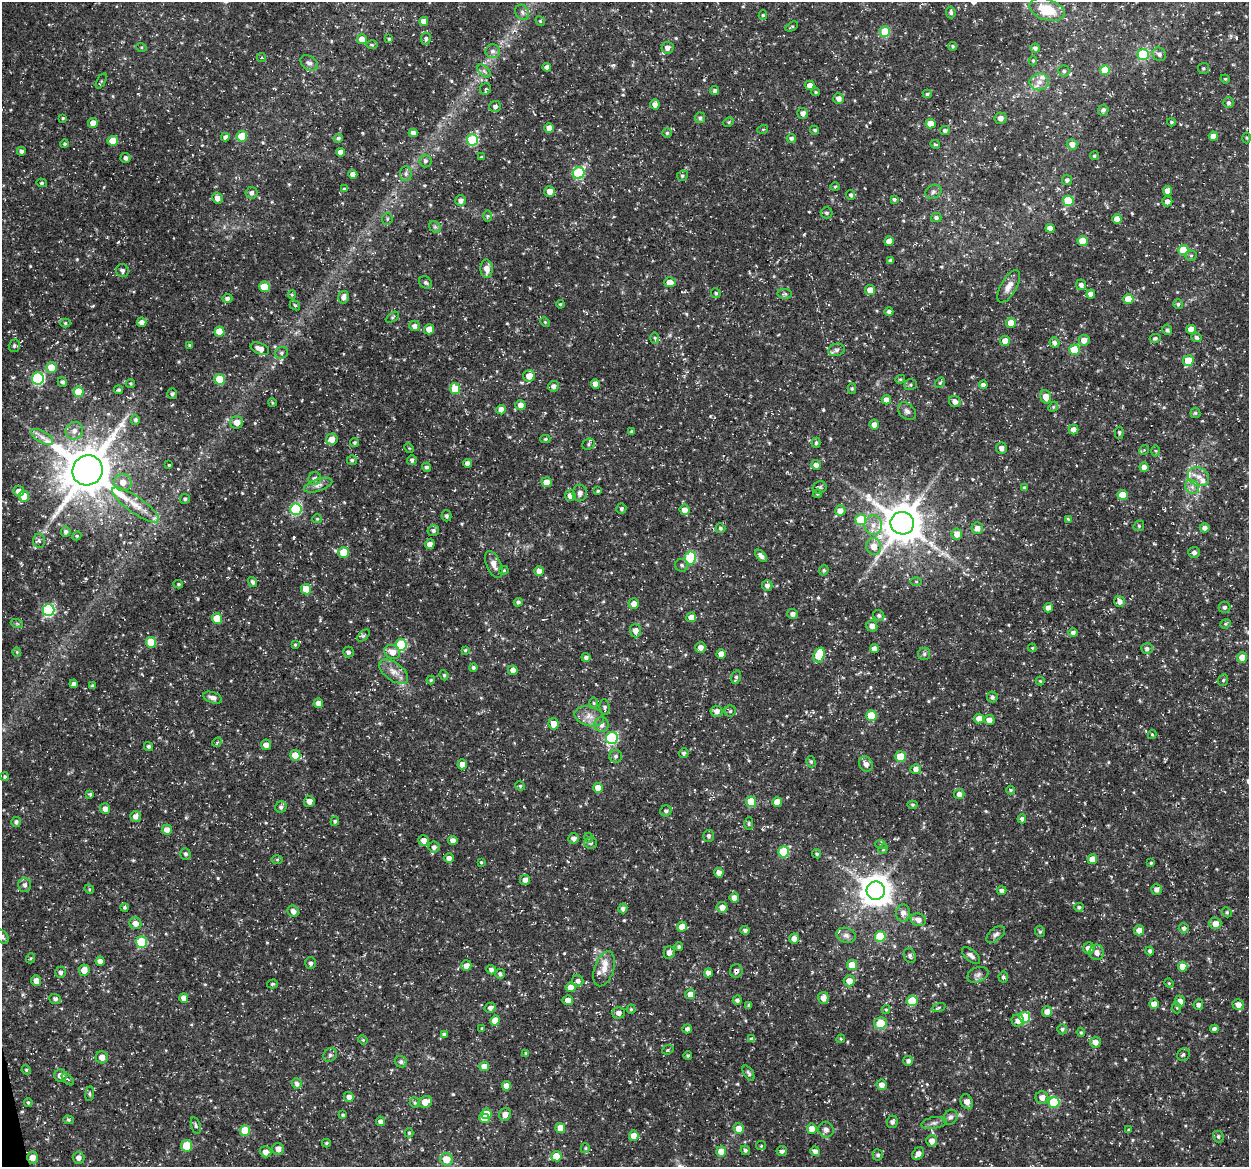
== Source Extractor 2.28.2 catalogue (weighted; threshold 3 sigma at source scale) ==
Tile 7 of 4 x 4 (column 3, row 2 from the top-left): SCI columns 2496-3742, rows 2366-3530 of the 4992 x 4776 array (HDU 1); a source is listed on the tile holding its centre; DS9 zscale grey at full resolution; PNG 1251 x 1169 px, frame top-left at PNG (2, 2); each listed source drawn as its Kron ellipse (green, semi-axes under 4 px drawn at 4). Shown black and unused: <1% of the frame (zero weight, under 3 of 5 exposures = <1% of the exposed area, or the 3 px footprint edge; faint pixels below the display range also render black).
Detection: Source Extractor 2.28.2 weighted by HDU 2 'WHT'; one run over the whole footprint, this tile lists its part. Background 0.0467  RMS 0.0028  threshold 0.0124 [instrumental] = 3 sigma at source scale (4.5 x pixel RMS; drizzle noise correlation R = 1.50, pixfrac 1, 0.0396/0.0396 arcsec/px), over >= 5 px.
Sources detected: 573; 5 inside a brighter listed object's ellipse — not listed separately; of the other 568, all 500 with FLUX_AUTO >= 0.293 (the completeness limit of this list) listed and drawn (68 fainter detections not listed), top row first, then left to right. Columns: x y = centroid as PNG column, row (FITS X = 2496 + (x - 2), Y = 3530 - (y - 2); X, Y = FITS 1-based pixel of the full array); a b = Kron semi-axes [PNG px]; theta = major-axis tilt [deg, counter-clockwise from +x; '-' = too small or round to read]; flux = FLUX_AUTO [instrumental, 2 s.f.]
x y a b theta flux
1047 10 18 10 -19 8.2
522 12 8 6 -60 0.87
951 12 6 4 -83 0.63
763 15 4 4 - 0.4
424 21 4 4 - 2.4
540 21 5 4 - 0.38
792 27 7 4 28 0.37
885 32 5 5 - 10
362 39 5 5 - 2.1
389 39 3 3 - 0.42
426 39 6 5 - 0.7
372 45 6 4 -1 0.35
953 46 4 3 - 0.36
141 47 5 3 - 0.31
667 48 6 6 - 1.4
1035 48 4 4 - 0.92
493 51 7 7 - 0.92
1159 54 7 6 - 0.94
1143 55 5 5 - 19
262 57 4 3 - 0.35
1033 61 4 4 - 0.36
309 63 9 7 -34 1.1
547 67 4 4 - 1.4
1203 68 5 5 - 0.47
1105 70 5 5 - 6.9
484 71 8 4 -45 0.6
1064 71 5 5 - 0.6
1225 79 5 4 - 0.32
101 81 8 3 61 0.39
1039 82 10 8 7 2
810 85 5 5 - 1.9
485 89 6 5 - 0.54
715 91 5 4 - 0.58
816 92 4 3 - 0.39
927 94 4 3 - 0.45
839 99 5 5 - 1.5
1229 103 5 5 - 0.61
655 104 5 4 - 1.3
495 106 6 5 - 0.85
1103 110 5 5 - 0.6
803 113 5 5 - 1.4
63 118 4 4 - 0.32
700 118 5 5 - 0.63
1001 118 6 5 - 1.3
729 122 5 4 - 0.38
1171 122 4 3 - 0.34
93 123 5 4 - 2.2
931 124 5 4 - 3.7
549 128 4 4 - 2.1
763 129 5 3 - 0.33
815 130 4 4 - 0.51
945 131 5 4 - 0.72
413 133 4 4 - 1.6
667 133 5 5 - 0.43
242 136 5 5 - 8.8
1213 136 4 4 - 1.9
225 137 4 4 - 1.1
338 138 4 4 - 0.61
791 138 5 4 - 0.76
1246 138 5 3 - 0.32
472 140 5 5 - 21
113 141 5 5 - 5.1
65 144 4 4 - 0.39
935 144 5 3 - 0.32
1072 144 5 5 - 1.6
21 151 4 4 - 0.69
341 152 4 4 - 1.9
1094 156 4 4 - 0.5
481 157 4 3 - 0.33
126 158 5 5 - 0.71
425 161 6 6 - 0.72
579 173 6 5 - 23
353 174 4 4 - 2
406 174 7 6 - 0.87
682 176 5 5 - 0.5
1067 180 5 5 - 0.77
42 183 5 4 - 0.39
835 187 4 4 - 0.34
344 189 4 4 - 0.37
550 191 5 5 - 2
1168 191 5 4 - 1.9
933 192 8 6 27 0.77
252 193 6 5 - 1
851 195 5 4 - 0.57
217 198 5 5 - 1.6
894 199 4 3 - 0.49
461 201 5 5 - 1.2
1068 201 5 5 - 11
1167 201 5 5 - 1.1
826 213 6 5 - 0.64
487 216 6 4 89 0.43
936 218 5 4 - 0.69
387 219 6 5 - 0.48
1117 219 5 4 - 2.3
435 227 6 5 - 0.52
1050 228 4 4 - 2.4
889 241 5 4 - 2.7
1083 241 5 5 - 6.3
1183 250 5 5 - 7.6
1191 256 5 5 - 0.4
891 261 4 4 - 0.73
487 269 9 6 -87 2.1
122 271 6 6 - 0.83
425 282 7 5 -45 0.66
670 282 6 5 - 2.1
1081 285 5 5 - 1.1
1009 286 18 8 60 2.3
265 287 5 5 - 7.3
870 290 5 5 - 2.9
716 293 5 5 - 0.43
785 294 7 5 -9 0.52
1091 294 4 4 - 1.8
292 295 4 4 - 0.33
344 297 6 5 - 1.3
227 298 5 4 - 0.8
1128 299 5 5 - 4.8
560 304 4 3 - 0.29
1178 304 5 4 - 0.51
295 305 6 4 -41 0.42
889 311 4 4 - 0.83
392 317 7 4 34 0.43
142 322 5 4 - 1.5
545 322 5 4 - 0.32
65 323 5 4 - 0.44
1011 323 5 5 - 3.2
415 326 5 5 - 1.3
429 329 5 5 - 2
1191 329 5 4 - 2.6
1167 330 5 5 - 0.65
219 332 5 5 - 5
1196 337 5 4 - 0.67
655 338 6 4 -88 0.42
1155 338 6 4 12 0.5
1084 340 5 5 - 2.2
1005 341 5 5 - 2.7
1054 343 5 5 - 0.97
190 345 4 4 - 0.43
14 346 6 5 - 0.52
260 349 9 5 -22 2.2
836 350 8 6 15 0.82
1074 350 5 5 - 9.4
281 353 7 5 31 0.67
1188 361 5 5 - 6.9
51 367 5 5 - 4.5
529 376 6 5 - 2.9
38 379 6 6 - 33
220 379 5 5 - 9.1
900 379 5 4 - 0.37
62 382 5 4 - 0.69
131 383 4 4 - 0.37
940 383 6 4 54 0.34
595 384 4 4 - 2
911 385 6 5 - 0.51
983 385 4 4 - 1.1
553 386 5 5 - 1.2
852 388 5 4 - 0.4
455 389 5 5 - 6.1
118 390 4 4 - 0.56
78 392 5 5 - 7.5
172 394 5 5 - 0.54
1046 397 7 5 -73 2.5
886 400 5 4 - 1.8
955 401 6 5 - 1.2
272 403 4 3 - 0.3
520 405 5 5 - 1.9
1053 407 5 4 - 0.36
501 410 5 4 - 2.1
907 411 10 7 -43 1
1195 413 5 5 - 0.39
135 420 5 4 - 0.72
237 422 6 6 - 2.1
874 425 5 5 - 1.8
1073 429 5 5 - 1.8
74 431 9 8 - 1.8
632 432 4 4 - 0.53
1119 433 6 4 -88 0.57
42 437 12 5 -30 1.6
332 439 6 5 - 2.7
545 439 5 4 - 0.46
355 443 4 4 - 0.46
816 443 5 4 - 0.44
588 444 6 5 - 0.58
409 448 5 4 - 0.3
1001 448 5 5 - 1.2
1144 450 5 4 - 0.4
1156 451 5 3 - 0.31
352 460 5 5 - 0.53
412 460 5 5 - 0.89
468 463 4 4 - 1.4
169 465 3 3 - 0.29
816 465 5 5 - 1.2
427 467 4 4 - 0.64
1144 467 4 4 - 1.6
88 470 15 14 - 1300
1199 477 11 9 -28 2.2
315 478 7 6 - 1.1
123 482 9 8 - 2.4
546 482 5 5 - 3.1
318 485 15 6 18 1.4
819 487 7 6 - 0.69
1192 487 7 6 - 1.2
1025 488 4 4 - 0.45
19 491 5 5 - 2
598 491 3 3 - 0.39
580 493 8 7 - 1.2
817 494 4 3 - 0.34
570 495 5 5 - 2.1
1122 495 5 5 - 5.5
24 496 5 5 - 6
185 499 5 5 - 0.5
136 505 28 8 -35 4.4
296 509 5 5 - 24
621 509 5 5 - 0.57
685 510 5 5 - 2.3
840 511 5 5 - 2.5
446 516 5 5 - 0.61
317 519 5 4 - 0.32
1068 519 4 4 - 0.31
861 520 5 5 - 11
902 523 11 11 - 900
873 525 10 9 - 2.2
1139 526 6 5 - 0.44
720 528 5 5 - 0.54
977 528 6 5 - 1.8
1205 528 5 4 - 1.4
433 530 6 5 - 0.75
66 532 5 5 - 0.88
957 534 5 5 - 2
77 536 4 4 - 0.33
39 541 7 6 - 0.66
430 544 5 5 - 1.8
874 547 8 7 - 3.1
344 552 5 5 - 7.1
1194 552 6 5 - 0.9
761 556 7 4 -45 1.2
690 558 6 5 - 18
494 564 14 7 -66 2
682 565 6 6 - 0.72
504 570 4 4 - 0.33
824 570 5 4 - 0.49
539 571 5 4 - 1.7
916 581 6 4 -1 0.3
253 582 5 4 - 0.75
178 584 5 3 - 0.41
767 585 5 5 - 1
306 589 5 5 - 5.2
1120 601 6 5 - 1.4
518 602 4 4 - 0.65
634 604 5 5 - 2.3
1224 607 6 5 - 0.63
1048 608 4 4 - 2.4
48 610 6 6 - 36
793 614 5 5 - 1
879 616 6 5 - 0.58
691 617 5 4 - 2.6
217 619 5 5 - 6.5
17 624 6 4 -20 0.38
1226 624 5 4 - 0.38
872 626 6 5 - 1.5
635 631 7 5 -86 2
1073 633 5 4 - 0.84
364 635 7 4 44 0.49
151 642 5 5 - 9.5
295 645 4 3 - 0.32
401 645 6 5 - 18
700 647 5 5 - 1.4
874 648 4 4 - 1.6
1032 648 4 4 - 0.32
1147 649 6 5 - 0.76
465 650 4 4 - 0.34
17 652 4 4 - 0.31
348 652 5 5 - 0.83
392 652 8 6 -29 2.4
721 654 5 4 - 2.3
924 654 6 6 - 0.58
819 655 8 5 69 10
586 657 4 4 - 0.8
1242 657 5 5 - 2.8
473 667 4 4 - 0.57
513 670 5 4 - 1.8
394 672 17 9 -36 2.6
444 675 5 4 - 0.43
736 677 7 4 74 0.6
431 680 4 4 - 0.34
1223 680 6 4 67 0.48
1040 681 4 4 - 0.34
74 684 4 4 - 1.1
93 686 3 3 - 0.51
992 697 5 5 - 0.7
213 698 10 5 -20 1.2
318 703 5 4 - 2
594 703 6 4 -88 0.38
605 707 8 5 -85 0.69
717 711 6 5 - 1.5
730 711 5 5 - 0.51
589 716 15 10 -13 2.6
871 716 5 5 - 8.5
979 719 5 5 - 2.5
989 720 5 5 - 2
554 724 5 5 - 3
602 725 7 7 - 1.5
1152 734 4 4 - 0.31
612 738 6 6 - 29
217 742 5 4 - 0.41
266 745 5 5 - 1.6
149 746 5 4 - 0.59
684 753 5 5 - 0.68
295 755 5 5 - 3.8
616 756 6 6 - 0.7
900 757 5 5 - 9.2
811 762 6 4 -74 0.48
462 764 5 4 - 1.8
866 764 8 6 -65 1.6
916 769 5 5 - 1.5
5 777 4 4 - 0.39
520 786 5 4 - 0.36
598 788 5 5 - 3.7
1011 790 4 4 - 0.3
90 794 4 4 - 0.43
959 794 5 5 - 1.4
309 801 5 5 - 1.5
751 802 5 5 - 7
777 802 5 5 - 3.6
912 805 5 4 - 0.38
281 807 6 5 - 0.73
105 809 5 5 - 1.4
666 811 6 5 - 0.76
135 816 5 5 - 1.5
1022 819 4 4 - 0.78
335 821 5 4 - 0.55
16 822 5 5 - 0.63
749 824 6 4 89 0.43
167 830 5 5 - 2
709 836 6 5 - 0.66
574 838 5 5 - 1.2
589 838 5 3 - 0.3
424 840 5 5 - 1.7
453 840 5 4 - 1.6
590 843 6 5 - 0.77
881 845 5 3 - 0.34
434 847 5 5 - 1
883 849 5 4 - 0.32
784 852 5 5 - 16
185 854 6 5 - 0.74
817 854 5 4 - 0.45
449 858 4 4 - 1.5
277 859 6 4 0 0.38
1092 859 5 4 - 3
481 862 3 3 - 0.31
1151 863 4 3 - 0.37
719 873 5 4 - 1.8
525 880 5 5 - 1.9
25 885 7 6 - 1.1
89 889 5 4 - 0.33
1156 889 5 5 - 1.2
876 891 9 9 - 450
1002 891 4 4 - 0.96
734 898 5 4 - 2
125 907 4 4 - 0.42
722 907 5 5 - 1.9
1079 907 4 4 - 0.54
623 908 5 4 - 1
293 911 6 5 - 1.5
1227 912 5 4 - 0.39
903 913 9 7 85 1.6
918 920 7 6 - 1.6
135 923 6 5 - 2
1215 923 6 5 - 2.2
682 927 5 5 - 2.9
1184 928 5 5 - 0.69
745 930 4 4 - 0.7
1139 930 5 5 - 2
1040 931 6 4 -66 0.45
996 934 11 6 39 0.92
846 935 10 7 -17 1.3
880 936 5 5 - 11
2 937 8 5 -53 0.79
794 938 5 5 - 1.7
141 942 5 5 - 14
679 947 4 4 - 0.56
1089 948 6 5 - 2.1
1150 951 4 4 - 0.58
669 952 6 5 - 1.5
1097 952 7 7 - 1.6
971 955 11 5 -41 1.1
910 956 7 5 -69 0.81
31 958 5 3 - 0.3
100 961 4 4 - 1.6
311 963 5 5 - 0.75
852 965 5 5 - 4.6
466 966 5 5 - 1.7
1183 967 5 5 - 3
604 969 18 10 72 3
84 970 6 5 - 2.6
491 970 5 4 - 0.97
736 971 7 6 - 0.94
61 972 5 5 - 0.84
708 973 4 4 - 1.8
500 974 5 4 - 0.69
978 975 11 7 20 1
1003 977 5 5 - 0.57
36 981 5 5 - 1.6
578 981 6 5 - 0.96
849 981 5 5 - 2.8
1169 983 5 4 - 0.3
272 984 5 4 - 0.41
571 987 5 4 - 2.9
690 994 5 5 - 2
184 998 5 4 - 1.8
823 998 6 5 - 1.9
55 999 6 5 - 0.68
568 1000 5 5 - 1.6
737 1000 5 4 - 0.78
912 1001 5 5 - 8.5
1180 1001 5 5 - 2.1
1154 1004 5 4 - 2.3
1238 1004 5 5 - 1.9
749 1005 4 4 - 0.59
1198 1005 5 5 - 0.76
490 1008 6 5 - 1.1
939 1008 7 3 19 0.4
1177 1008 5 3 - 0.35
631 1009 4 4 - 0.38
886 1009 4 4 - 0.34
1047 1011 5 5 - 1.9
619 1013 6 5 - 1.2
1025 1017 5 5 - 15
495 1021 5 5 - 4
1018 1021 6 6 - 1.7
880 1023 6 6 - 6.7
482 1028 4 3 - 0.3
687 1029 4 4 - 0.9
1062 1029 5 5 - 0.63
1214 1029 4 4 - 1.2
1081 1032 4 4 - 0.36
444 1034 4 3 - 0.59
752 1039 4 4 - 0.79
841 1039 4 4 - 0.32
363 1040 5 4 - 0.3
1095 1042 5 5 - 1.8
668 1050 6 4 23 0.38
526 1053 4 3 - 0.3
330 1055 7 6 - 0.75
688 1055 4 4 - 0.44
1183 1055 7 6 - 0.64
102 1057 6 6 - 2.2
908 1061 5 5 - 0.92
401 1062 6 6 - 0.72
484 1066 5 4 - 2.8
26 1070 4 4 - 0.35
748 1073 8 4 -58 0.55
60 1076 6 6 - 1.7
68 1079 7 3 -45 0.35
297 1084 5 5 - 1
882 1085 5 5 - 1.8
507 1086 5 4 - 2.4
90 1094 7 4 82 0.43
349 1097 5 5 - 1.5
1042 1097 6 6 - 2.1
415 1102 5 5 - 0.41
425 1102 7 5 22 3.3
967 1102 8 6 -66 1.7
1054 1102 5 5 - 15
28 1103 4 3 - 0.36
486 1114 5 5 - 4.6
505 1114 6 6 - 1.8
343 1115 3 3 - 0.41
950 1117 8 6 55 0.86
484 1118 5 4 - 2.3
69 1120 5 4 - 0.42
380 1121 5 4 - 1.1
892 1122 6 5 - 0.81
934 1123 13 5 9 1.1
196 1126 8 4 -73 0.57
560 1128 5 5 - 3.5
739 1129 5 5 - 3
812 1129 5 5 - 2.6
245 1130 5 5 - 8
826 1130 8 7 - 0.97
1129 1130 4 3 - 0.31
409 1133 4 4 - 0.37
634 1136 5 5 - 3.2
1218 1136 6 5 - 0.56
932 1141 5 5 - 1.8
326 1143 4 3 - 0.39
187 1146 6 5 - 6.8
761 1146 5 4 - 0.33
585 1148 5 4 - 0.35
278 1149 6 6 - 1.5
745 1150 5 4 - 0.53
721 1151 5 5 - 3.8
782 1151 5 5 - 0.87
815 1151 5 4 - 1.3
266 1152 6 5 - 1.7
918 1154 7 5 50 1.3
878 1155 5 5 - 0.64
556 1156 5 5 - 5
32 1158 6 5 - 2
79 1158 6 6 - 1.3
446 1159 6 6 - 4.1
Overlapping masked pixels (flux is a lower limit): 1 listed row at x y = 736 971
Isophote crosses this tile's border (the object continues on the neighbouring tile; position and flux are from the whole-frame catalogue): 2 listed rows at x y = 2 937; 1238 1004